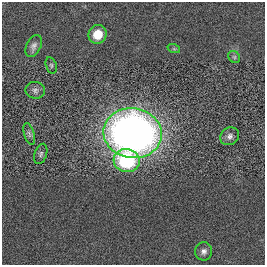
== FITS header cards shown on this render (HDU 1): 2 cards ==
NAXIS1  =                  263
NAXIS2  =                  263

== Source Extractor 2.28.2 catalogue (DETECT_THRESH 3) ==
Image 263 x 263 px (HDU 1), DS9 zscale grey, 1 PNG px = 1 image px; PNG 267 x 267 px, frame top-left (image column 1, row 263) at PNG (2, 2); each listed source drawn as its Kron ellipse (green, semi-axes under 4 px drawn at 4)
Background 0.00182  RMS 0.046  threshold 0.137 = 3 sigma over >= 5 px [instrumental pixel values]
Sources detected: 12; all 12 listed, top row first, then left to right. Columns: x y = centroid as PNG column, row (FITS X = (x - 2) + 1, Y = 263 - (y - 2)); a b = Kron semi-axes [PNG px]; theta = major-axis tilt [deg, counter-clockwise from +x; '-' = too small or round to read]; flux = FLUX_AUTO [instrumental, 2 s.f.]
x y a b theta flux
98 34 9 9 - 48
34 46 12 7 64 13
174 49 6 4 -18 4
234 57 6 5 - 5.6
51 65 8 5 -72 5.5
35 90 10 8 -10 11
133 133 29 25 -9 2100
29 134 11 5 -73 8
230 136 10 8 37 13
41 154 10 6 71 7.2
127 161 13 11 -6 260
204 251 9 8 - 13